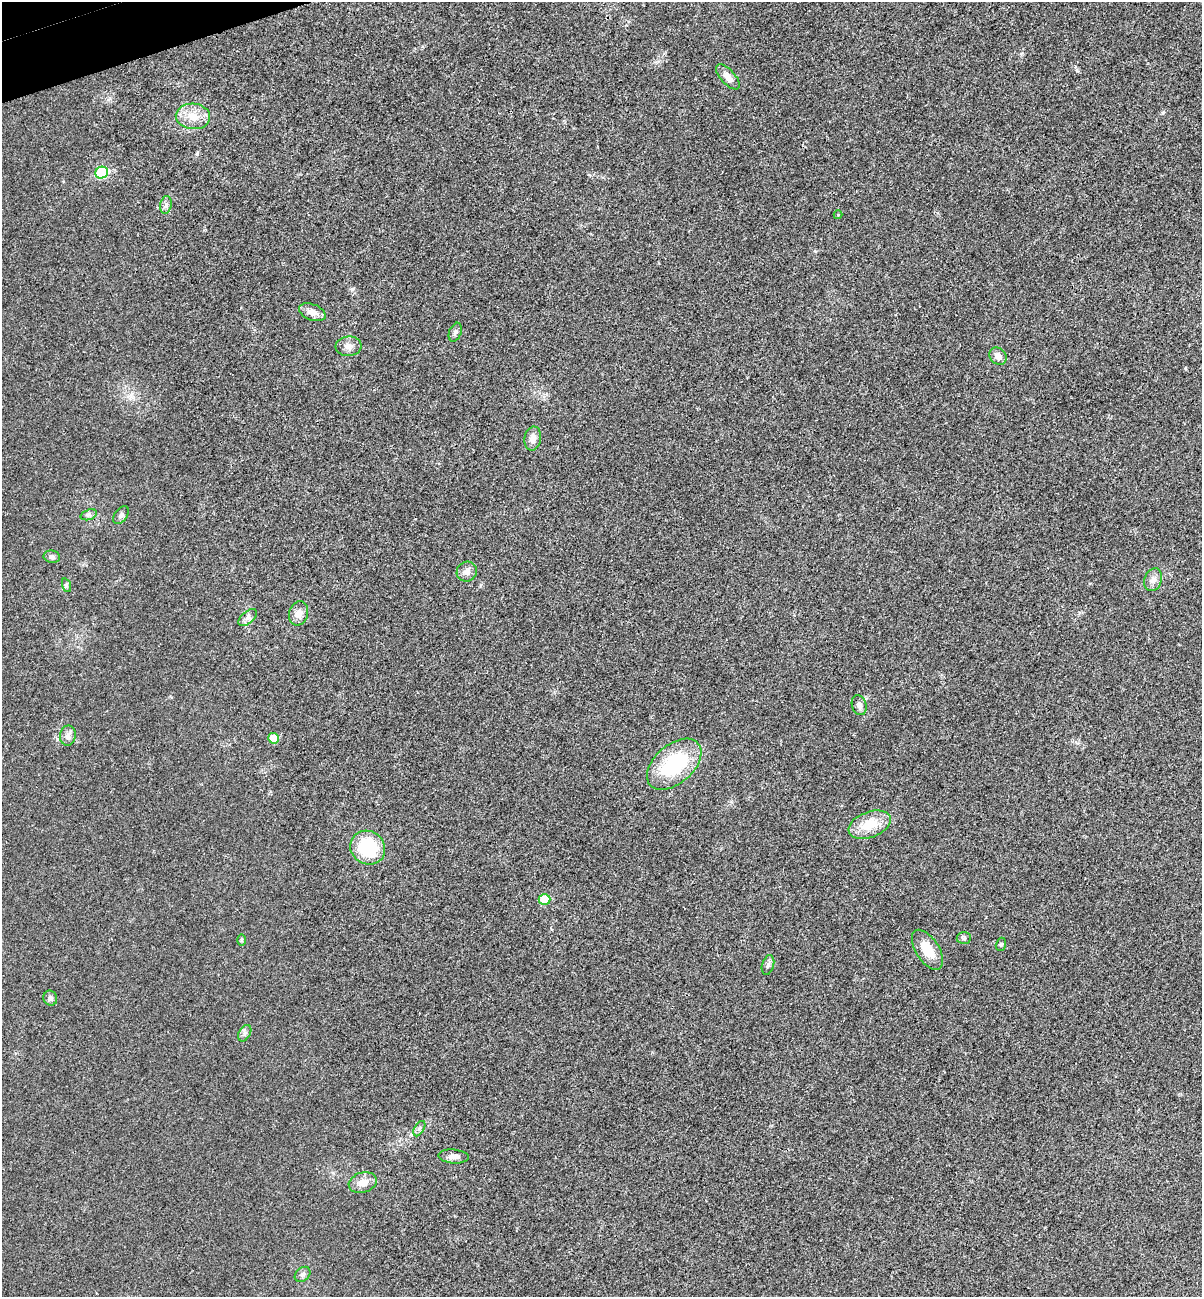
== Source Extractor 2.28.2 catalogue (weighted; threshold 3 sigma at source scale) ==
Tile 11 of 4 x 4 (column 3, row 3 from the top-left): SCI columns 2564-3763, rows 1355-2649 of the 5253 x 5299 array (HDU 1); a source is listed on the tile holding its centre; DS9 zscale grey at full resolution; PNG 1204 x 1299 px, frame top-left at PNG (2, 2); each listed source drawn as its Kron ellipse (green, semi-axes under 4 px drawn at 4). Shown black and unused: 1% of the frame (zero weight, under 3 of 4 exposures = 6% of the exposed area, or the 3 px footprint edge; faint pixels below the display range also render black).
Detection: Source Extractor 2.28.2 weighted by HDU 2 'WHT'; one run over the whole footprint, this tile lists its part. Background 0.0197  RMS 0.0064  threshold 0.0286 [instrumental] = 3 sigma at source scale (4.5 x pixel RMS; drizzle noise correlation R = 1.50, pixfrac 1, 0.05/0.05 arcsec/px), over >= 5 px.
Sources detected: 36; all 36 listed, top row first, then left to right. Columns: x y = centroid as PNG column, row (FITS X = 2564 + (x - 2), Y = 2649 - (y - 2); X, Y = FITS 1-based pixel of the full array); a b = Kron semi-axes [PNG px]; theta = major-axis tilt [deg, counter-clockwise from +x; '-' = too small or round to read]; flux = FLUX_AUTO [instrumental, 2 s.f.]
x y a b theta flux
728 77 15 7 -47 5
193 116 17 13 -4 10
102 173 6 5 - 36
166 205 9 5 81 2
838 215 4 4 - 0.52
312 312 14 8 -21 4.6
455 332 10 6 68 1.6
349 346 13 10 5 4.1
998 356 9 7 -47 3.4
533 439 12 8 79 4.5
89 515 8 5 18 1.6
121 515 10 6 51 2
52 557 8 6 -11 2.1
467 572 10 10 - 3.9
1153 580 11 8 70 3.7
66 585 7 4 -72 1.1
298 613 12 9 73 5.3
248 618 11 6 41 2.5
859 705 10 7 -73 2.5
68 736 10 8 81 3.2
273 738 5 5 - 13
674 764 32 19 41 48
870 825 22 12 21 15
368 848 18 16 -36 33
544 899 6 5 - 17
964 938 7 6 - 1.4
241 940 6 4 -90 0.79
1001 944 7 5 74 1.1
927 950 22 11 -57 13
768 965 10 6 75 1.9
50 998 7 6 - 2.1
245 1033 9 5 61 1.8
419 1129 8 5 59 1.7
454 1156 15 7 -4 3.7
363 1183 14 10 16 5.9
303 1274 9 6 43 1.9
Unlisted compact peaks at least as high as the median listed source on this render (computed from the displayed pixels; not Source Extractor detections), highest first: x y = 197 154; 1163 112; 815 251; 353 289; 1185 368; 1077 71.